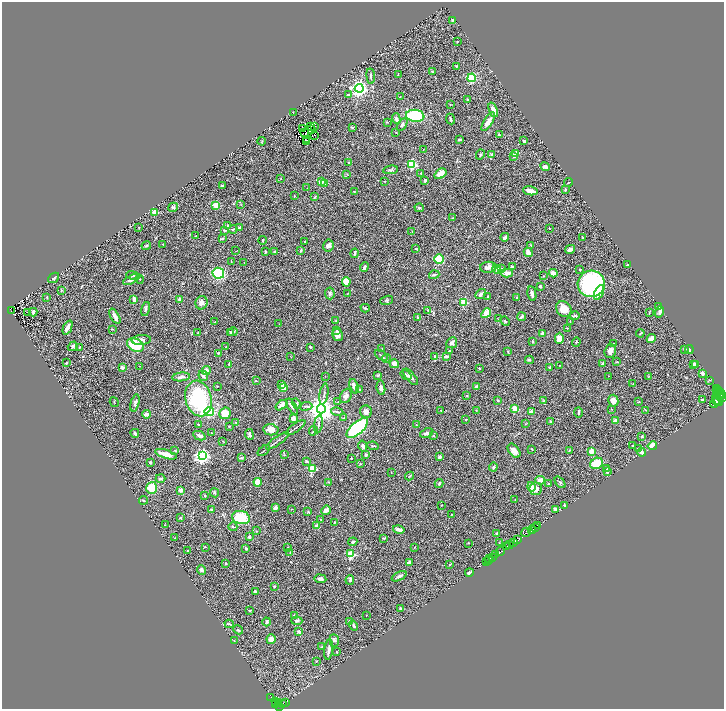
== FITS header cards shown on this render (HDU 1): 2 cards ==
NAXIS1  =                 1444
NAXIS2  =                 1414

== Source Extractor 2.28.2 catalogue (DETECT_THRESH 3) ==
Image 1444 x 1414 px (HDU 1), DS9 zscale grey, zoomed out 1/2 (1 PNG px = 2 x 2 image px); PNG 726 x 711 px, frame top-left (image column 1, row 1414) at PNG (2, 2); each listed source drawn as its Kron ellipse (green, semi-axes under 4 px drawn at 4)
Background 0.708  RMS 0.036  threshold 0.108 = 3 sigma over >= 5 px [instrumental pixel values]
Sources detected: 435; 34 cannot appear on this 1/2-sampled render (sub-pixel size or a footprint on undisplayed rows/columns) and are neither listed nor drawn; the other 401 listed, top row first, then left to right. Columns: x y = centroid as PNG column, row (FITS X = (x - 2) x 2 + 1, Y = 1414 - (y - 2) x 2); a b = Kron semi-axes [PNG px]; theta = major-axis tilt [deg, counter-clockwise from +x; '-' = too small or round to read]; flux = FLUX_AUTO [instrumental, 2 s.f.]
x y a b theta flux
452 20 3 3 - 5.1
457 41 2 2 - 7.7
456 66 2 2 - 6.5
432 72 4 3 - 5.2
398 74 3 1 - 2.3
371 76 7 3 -83 14
472 78 4 4 - 190
359 88 4 4 - 2900
348 95 3 2 - 7
400 97 2 1 - 2.4
467 100 4 2 - 6.8
450 104 2 2 - 3.9
493 110 8 4 -69 51
293 113 2 1 - 1.7
415 116 9 6 -8 420
396 119 5 4 - 20
450 119 5 2 - 11
387 122 3 2 - 4
488 122 10 4 58 58
402 124 7 4 56 18
310 126 3 2 - 0.7
314 127 2 2 - 4.8
352 127 3 3 - 5.9
302 128 2 1 - 0.056
312 130 2 1 - 0.64
396 132 3 2 - 3.4
305 133 3 1 - 2
314 135 2 2 - 2.8
499 135 3 3 - 6.8
459 139 3 2 - 9.5
307 140 2 1 - 1.9
262 141 4 3 - 7.5
524 141 3 2 - 13
307 142 2 1 - 1.8
424 149 4 1 - 2.7
492 154 4 4 - 12
516 154 2 2 - 140
480 155 5 3 - 6.7
513 156 3 3 - 9.6
349 162 4 3 - 7
412 164 3 3 - 600
545 167 5 3 - 20
391 170 7 3 8 11
421 173 2 2 - 2.6
347 174 3 2 - 3.5
440 174 7 4 36 72
281 178 2 2 - 3.1
425 180 3 3 - 12
322 181 4 2 - 72
385 181 2 1 - 3.5
569 182 4 1 - 3.8
325 184 3 3 - 12
222 186 3 2 - 9.8
307 188 2 1 - 1.9
565 190 3 2 - 9.4
530 191 7 3 -11 56
354 192 3 2 - 3.9
294 196 2 2 - 3.4
315 197 3 2 - 4.8
216 205 3 2 - 210
241 205 3 2 - 3.1
173 207 5 4 - 12
419 208 5 3 - 9.3
155 212 3 2 - 190
453 218 3 2 - 4.8
227 225 3 2 - 8.2
138 227 3 2 - 3
240 227 4 3 - 15
549 228 3 2 - 3.6
233 229 4 3 - 6.4
225 230 4 3 - 8.1
412 231 2 2 - 2.4
196 236 2 1 - 1.8
505 237 4 3 - 16
222 238 3 2 - 10
582 238 4 2 - 4.4
262 240 4 2 - 4.4
305 241 3 2 - 5
163 244 2 2 - 2.8
328 245 6 5 - 26
531 245 3 2 - 3.8
146 246 5 3 - 9.6
415 249 3 2 - 3
570 249 5 3 - 40
301 250 4 2 - 7.9
236 251 2 1 - 2.3
265 251 3 2 - 9.2
274 252 3 2 - 6.4
528 252 5 3 - 42
355 253 5 2 - 8.7
439 259 5 5 - 150
231 261 2 1 - 2.3
244 262 2 1 - 2.1
627 265 2 2 - 5.3
364 267 5 3 - 14
488 267 8 5 2 33
512 267 3 2 - 19
497 269 4 4 - 43
501 269 4 3 - 8.1
580 269 2 2 - 9.1
218 273 6 5 - 450
507 273 6 4 1 35
553 273 4 4 - 31
133 275 7 3 -10 12
434 275 5 2 - 15
543 276 3 2 - 4
53 278 6 3 40 11
139 279 4 2 - 3.5
131 280 8 3 26 36
346 282 5 4 - 72
591 284 13 13 - 1200
540 286 3 2 - 9.7
62 290 3 2 - 3
599 292 8 4 64 58
330 293 6 4 -85 14
348 293 3 2 - 3.1
481 294 6 3 37 24
532 294 7 3 -78 22
488 296 3 2 - 7.7
47 297 3 2 - 5.6
517 298 2 2 - 18
134 299 3 2 - 38
179 299 4 3 - 12
387 300 7 3 17 7.5
464 302 3 3 - 330
201 303 7 6 - 27
659 306 2 2 - 2.3
365 308 4 3 - 5.7
145 309 7 3 77 13
564 309 8 7 - 81
428 310 3 3 - 5.8
11 311 2 1 - 4.8
27 312 3 2 - 43
33 312 4 4 - 18
660 312 6 4 72 14
486 313 5 4 - 74
649 313 4 2 - 5.5
115 316 8 3 -61 38
574 316 5 2 - 13
417 317 3 2 - 6.7
522 317 4 3 - 16
499 319 3 3 - 5
336 321 2 2 - 2.8
505 321 5 3 - 6.4
570 321 2 1 - 3.3
215 322 3 2 - 2.5
279 324 2 1 - 1.8
68 327 7 3 66 40
567 328 2 2 - 3
112 329 3 2 - 3.5
337 331 3 3 - 6.9
233 332 5 3 - 11
198 333 3 2 - 17
231 333 3 2 - 7.1
542 333 4 3 - 15
640 333 4 2 - 5.1
338 335 6 5 - 38
559 338 6 4 90 56
651 338 5 3 - 31
141 340 9 5 5 25
532 342 3 2 - 5.8
576 342 4 3 - 5.9
452 343 6 5 - 19
614 344 2 2 - 7.7
135 345 9 6 -30 180
73 346 5 4 - 13
79 347 3 2 - 3.8
226 347 2 2 - 1.9
310 347 3 2 - 5.9
382 348 2 1 - 1.7
684 349 3 2 - 5.7
689 350 4 2 - 13
449 351 4 3 - 6.4
508 351 3 3 - 3.6
610 351 7 5 74 33
218 353 3 3 - 4.8
381 355 7 2 -36 9.6
435 356 2 2 - 3.9
446 356 4 2 - 20
291 357 3 1 - 2
386 358 4 2 - 6.3
529 360 4 3 - 9.4
617 362 3 3 - 5.6
66 363 2 2 - 5.5
229 364 4 2 - 4.7
394 364 5 4 - 35
603 364 4 2 - 18
693 364 3 2 - 12
696 364 3 2 - 17
559 365 2 1 - 1.9
139 366 2 1 - 2.4
122 367 4 3 - 14
550 367 2 2 - 5.5
479 368 2 2 - 8
206 370 4 4 - 29
702 373 3 2 - 37
378 375 3 2 - 7.9
406 375 6 3 -37 11
203 376 5 4 - 15
325 376 2 1 - 1.6
609 376 2 1 - 2.1
181 377 9 3 7 26
411 377 10 4 -50 30
648 377 3 2 - 3.1
710 380 3 2 - 4.2
256 381 4 2 - 4.2
281 384 4 3 - 20
633 384 3 2 - 3.5
217 386 2 2 - 2.7
354 386 7 3 -71 39
477 387 4 3 - 21
284 388 4 3 - 93
381 388 7 4 -80 28
717 388 2 1 - 330
360 389 3 2 - 5.1
717 391 2 2 - 90
720 393 6 2 -63 270
324 394 11 2 80 14
718 394 7 3 -62 530
722 395 2 1 - 66
346 396 7 5 62 24
467 396 3 2 - 3.2
198 398 18 13 -75 590
722 398 2 1 - 110
718 399 7 3 -60 1100
498 400 3 2 - 6.3
702 400 4 2 - 9.5
544 401 3 3 - 4.7
613 401 6 5 - 41
717 401 5 4 - 560
114 402 5 2 - 4.2
338 402 2 2 - 3.5
638 402 3 2 - 3.6
135 403 9 4 76 17
715 403 5 2 - 600
297 404 5 4 - 12
281 405 7 4 36 37
306 406 7 3 1 12
292 407 9 4 -59 19
321 409 4 4 - 9100
515 409 3 2 - 200
611 409 2 2 - 2.5
441 410 2 2 - 5.6
476 410 3 2 - 3.6
646 410 3 2 - 3.7
209 412 5 3 - 590
337 412 6 3 -12 9
366 412 6 6 - 28
532 412 3 2 - 52
579 412 5 2 - 13
225 413 6 5 - 73
146 414 4 3 - 28
293 418 3 3 - 54
343 418 3 2 - 3.4
466 419 3 2 - 4
550 421 3 2 - 9.3
615 421 4 3 - 31
236 422 3 2 - 3.7
318 424 9 2 82 11
526 424 3 2 - 3.1
198 425 3 2 - 5.4
416 425 2 2 - 3.5
229 426 2 2 - 5.7
295 428 11 2 35 12
357 428 13 6 42 900
271 430 7 5 -9 47
313 431 5 3 - 7.9
135 433 4 2 - 15
211 433 2 2 - 3.7
426 433 7 3 23 22
249 434 5 3 - 12
433 435 3 2 - 6.6
199 436 6 3 -25 20
641 436 4 2 - 4.2
223 441 3 1 - 2.7
277 441 14 1 35 15
363 446 5 3 - 21
373 446 6 2 -8 7
632 446 3 2 - 3.5
652 446 5 3 - 75
638 448 3 3 - 6.6
532 449 3 2 - 3.3
175 450 2 2 - 6.3
569 450 4 2 - 5.6
264 451 7 1 39 7.5
514 451 8 5 -51 44
592 451 2 2 - 120
642 452 4 4 - 26
166 454 11 4 -17 53
284 455 3 2 - 3.6
366 455 3 3 - 10
202 456 4 4 - 2000
439 457 3 2 - 32
241 458 4 2 - 5.9
351 458 2 2 - 4.2
306 461 4 2 - 9
150 462 3 3 - 11
597 463 7 5 29 150
360 464 3 2 - 3.6
493 467 4 3 - 15
607 468 4 4 - 9.6
312 469 3 3 - 300
607 472 4 3 - 8.3
391 473 2 1 - 2.3
409 476 4 2 - 4.8
160 478 5 3 - 14
540 480 5 3 - 40
258 482 4 3 - 110
329 482 3 2 - 3.8
560 482 7 3 -50 12
439 484 4 3 - 12
548 484 4 3 - 8.9
531 487 5 4 - 48
152 488 6 5 - 150
536 489 6 6 - 59
181 490 4 3 - 16
214 493 4 3 - 8.3
204 496 3 3 - 5.6
515 499 2 2 - 3.3
144 500 4 3 - 11
441 505 2 1 - 3
565 505 3 2 - 13
275 507 3 3 - 30
291 509 2 1 - 3.6
556 509 4 3 - 22
211 510 2 2 - 48
326 510 5 3 - 39
308 512 3 3 - 5.1
451 515 2 2 - 3.8
241 517 9 6 -11 240
180 518 3 2 - 5.3
321 519 3 2 - 3.5
334 522 3 2 - 4.4
165 525 3 2 - 3.5
538 525 3 2 - 240
316 526 4 4 - 16
233 527 4 2 - 9
536 527 2 1 - 26
399 529 6 3 -13 26
532 530 4 2 - 390
256 531 3 2 - 3
526 532 5 3 - 110
497 533 4 2 - 7.8
249 537 3 3 - 16
175 538 2 1 - 2
384 538 3 1 - 5
518 540 3 2 - 68
353 542 5 3 - 9.5
468 543 2 2 - 2.3
499 543 3 2 - 2.4
513 543 2 1 - 24
509 545 4 2 - 860
506 546 2 2 - 240
205 547 2 2 - 2.6
287 547 3 2 - 3.3
414 547 3 1 - 2.9
246 548 3 2 - 8.1
188 550 3 2 - 4.2
290 552 3 2 - 3.5
500 552 5 2 - 410
351 554 3 3 - 360
496 555 2 1 - 85
492 557 2 1 - 90
490 558 3 1 - 15
488 560 2 1 - 17
486 561 2 1 - 1.7
225 563 2 2 - 12
409 563 4 3 - 25
450 565 3 2 - 3.4
202 570 5 4 - 14
469 573 4 3 - 12
399 576 8 3 27 18
320 579 6 3 -7 24
350 580 5 4 - 13
274 586 2 2 - 17
255 592 4 3 - 10
400 609 3 2 - 8.9
250 610 3 2 - 5.1
294 616 4 3 - 5.8
366 616 2 1 - 2.4
297 621 5 3 - 11
350 621 3 3 - 19
267 622 4 3 - 8.6
229 624 4 2 - 6.5
354 626 5 3 - 11
238 630 5 3 - 8.3
299 632 2 2 - 53
271 639 5 4 - 37
334 640 6 4 -83 20
234 641 2 2 - 2.4
322 647 3 3 - 7.9
329 650 10 3 83 27
337 652 3 2 - 5.6
317 661 3 2 - 3
271 698 2 1 - 3.5
275 702 2 2 - 7.8
285 702 2 2 - 16
279 703 3 2 - 77
283 704 2 2 - 51
276 705 2 2 - 86
279 706 2 2 - 110
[34 sub-pixel or undisplayed-footprint detections neither listed nor drawn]